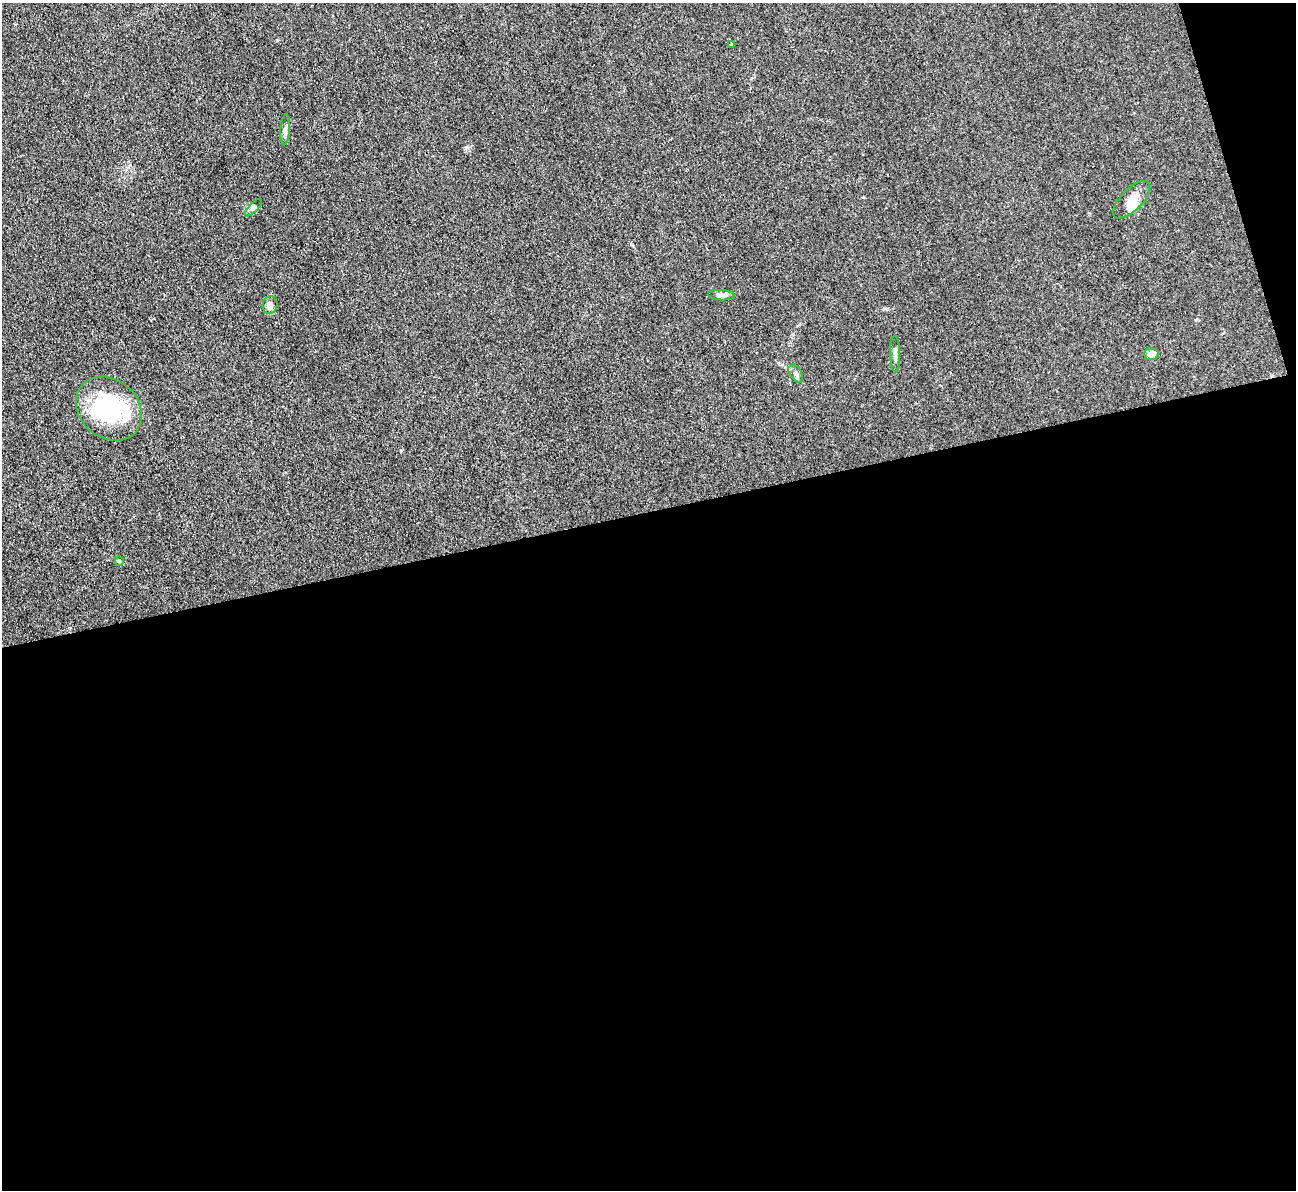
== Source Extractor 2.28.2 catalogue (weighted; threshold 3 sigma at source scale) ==
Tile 16 of 4 x 4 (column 4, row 4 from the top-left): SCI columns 3881-5174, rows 266-1453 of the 5174 x 5158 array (HDU 1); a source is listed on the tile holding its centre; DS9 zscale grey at full resolution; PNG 1298 x 1192 px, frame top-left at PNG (2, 3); each listed source drawn as its Kron ellipse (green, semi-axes under 4 px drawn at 4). Shown black and unused: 59% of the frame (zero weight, under 3 of 4 exposures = <1% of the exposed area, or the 3 px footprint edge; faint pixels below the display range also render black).
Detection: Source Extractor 2.28.2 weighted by HDU 2 'WHT'; one run over the whole footprint, this tile lists its part. Background 0.0504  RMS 0.0051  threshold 0.0229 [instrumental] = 3 sigma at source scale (4.5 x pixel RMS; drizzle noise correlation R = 1.50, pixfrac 1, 0.05/0.05 arcsec/px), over >= 5 px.
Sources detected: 13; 1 inside a brighter object's white glare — neither listed nor drawn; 1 inside a brighter listed object's ellipse — not listed separately; the other 11 listed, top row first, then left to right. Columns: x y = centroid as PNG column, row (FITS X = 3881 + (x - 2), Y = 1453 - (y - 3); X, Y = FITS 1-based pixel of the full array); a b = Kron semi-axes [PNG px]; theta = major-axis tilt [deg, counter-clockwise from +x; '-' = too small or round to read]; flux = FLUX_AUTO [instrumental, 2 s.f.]
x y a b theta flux
731 45 4 4 - 0.62
285 130 15 5 85 2
1132 200 24 10 45 6.7
253 207 11 4 46 1.3
721 295 13 5 -4 1.8
270 305 9 7 76 2.5
895 354 18 5 -88 2.1
1151 354 7 6 - 3.7
796 373 10 6 -56 1.6
109 409 36 29 -42 45
119 561 4 4 - 0.44
Unlisted compact peaks at least as high as the median listed source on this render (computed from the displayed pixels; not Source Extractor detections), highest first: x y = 277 40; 467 147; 1196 320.